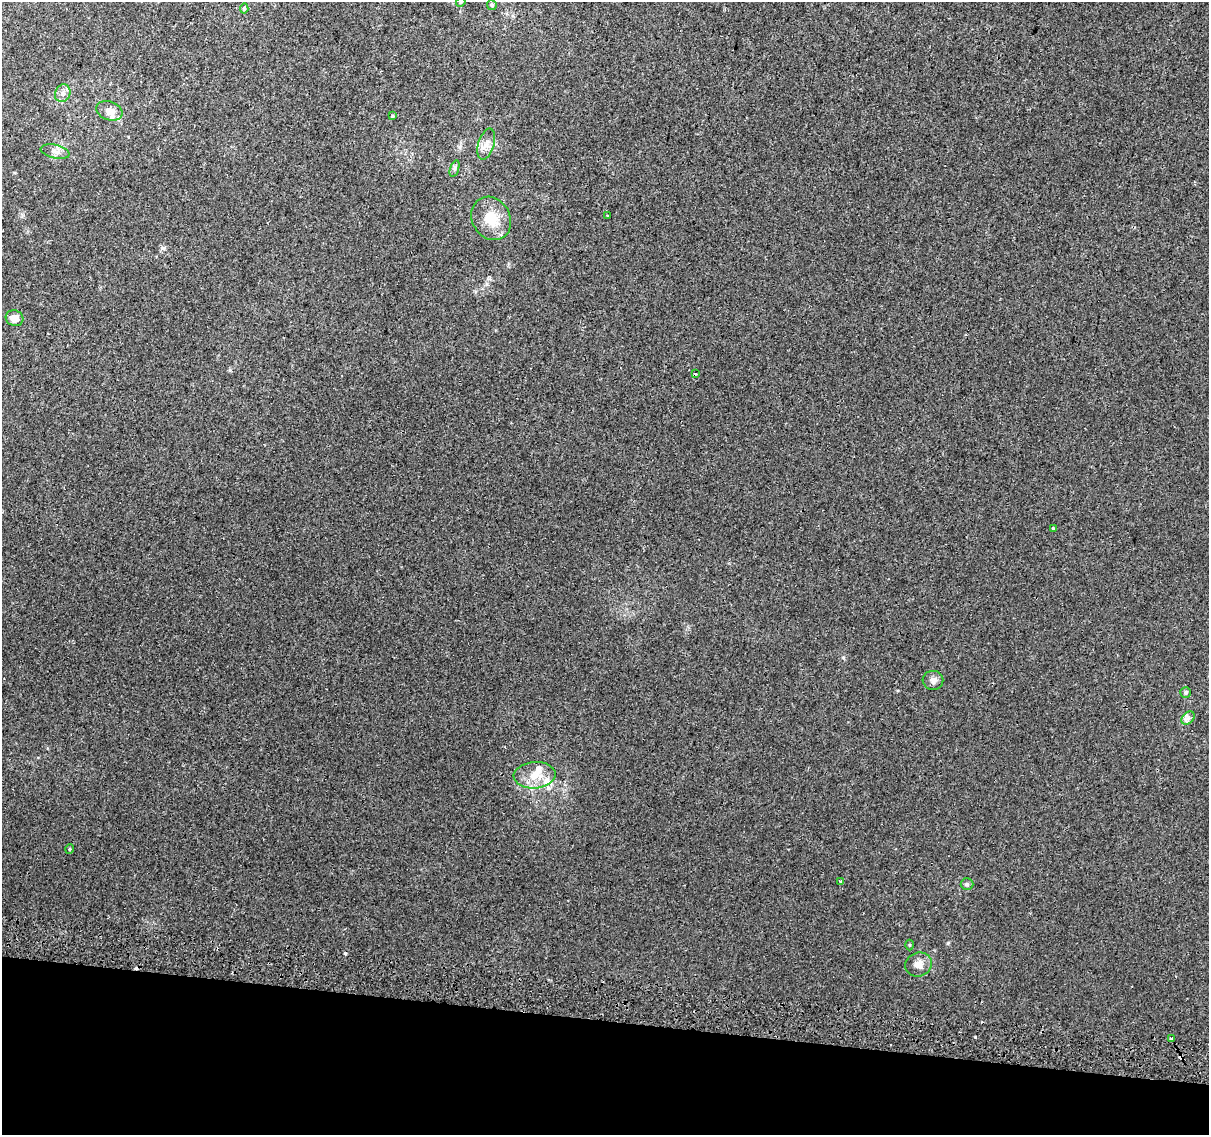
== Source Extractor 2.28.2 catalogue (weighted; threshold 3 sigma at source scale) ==
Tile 15 of 4 x 4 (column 3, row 4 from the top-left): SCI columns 2427-3633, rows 327-1459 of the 4845 x 5126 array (HDU 1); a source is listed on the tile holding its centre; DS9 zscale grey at full resolution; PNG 1211 x 1137 px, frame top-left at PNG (2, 2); each listed source drawn as its Kron ellipse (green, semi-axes under 4 px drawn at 4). Shown black and unused: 10% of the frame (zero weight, under 2 of 3 exposures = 2% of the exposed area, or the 3 px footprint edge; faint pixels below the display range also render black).
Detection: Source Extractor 2.28.2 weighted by HDU 2 'WHT'; one run over the whole footprint, this tile lists its part. Background 0.00643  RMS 0.0036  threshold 0.0163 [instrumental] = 3 sigma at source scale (4.5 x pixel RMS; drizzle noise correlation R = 1.50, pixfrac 1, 0.0396/0.0396 arcsec/px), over >= 5 px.
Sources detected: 34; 5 cosmic-ray / hot-pixel residue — neither listed nor drawn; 5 inside a brighter listed object's ellipse — not listed separately; the other 24 listed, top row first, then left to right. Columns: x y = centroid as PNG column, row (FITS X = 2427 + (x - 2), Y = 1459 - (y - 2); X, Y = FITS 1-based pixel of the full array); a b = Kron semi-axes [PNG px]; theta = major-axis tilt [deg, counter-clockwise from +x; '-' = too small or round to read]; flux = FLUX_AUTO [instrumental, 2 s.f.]
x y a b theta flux
461 2 5 4 - 0.44
492 5 5 5 - 0.6
244 8 5 4 - 0.61
63 93 9 7 66 1.8
109 111 13 9 -20 3.2
392 116 4 4 - 0.37
486 144 16 8 73 2.6
55 152 15 6 -14 1.9
455 168 8 4 71 0.72
607 215 3 2 - 0.34
491 218 22 19 -59 8.4
15 318 9 7 -25 2.8
695 374 3 2 - 0.37
1053 528 3 3 - 1
933 680 10 9 - 1.9
1186 692 5 5 - 0.73
1188 718 7 5 45 1.2
535 775 21 13 5 6.2
70 849 5 3 - 0.31
841 882 3 3 - 1.4
967 884 6 6 - 0.6
909 945 5 3 - 0.35
918 964 13 12 - 2.9
1172 1039 4 3 - 2.3
Overlapping masked pixels (flux is a lower limit): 1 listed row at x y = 1172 1039
Isophote crosses this tile's border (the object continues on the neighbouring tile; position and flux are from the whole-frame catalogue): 1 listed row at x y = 461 2
Unlisted compact peaks at least as high as the median listed source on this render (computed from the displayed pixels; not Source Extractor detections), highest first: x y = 948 943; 843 657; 230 370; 162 248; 487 284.